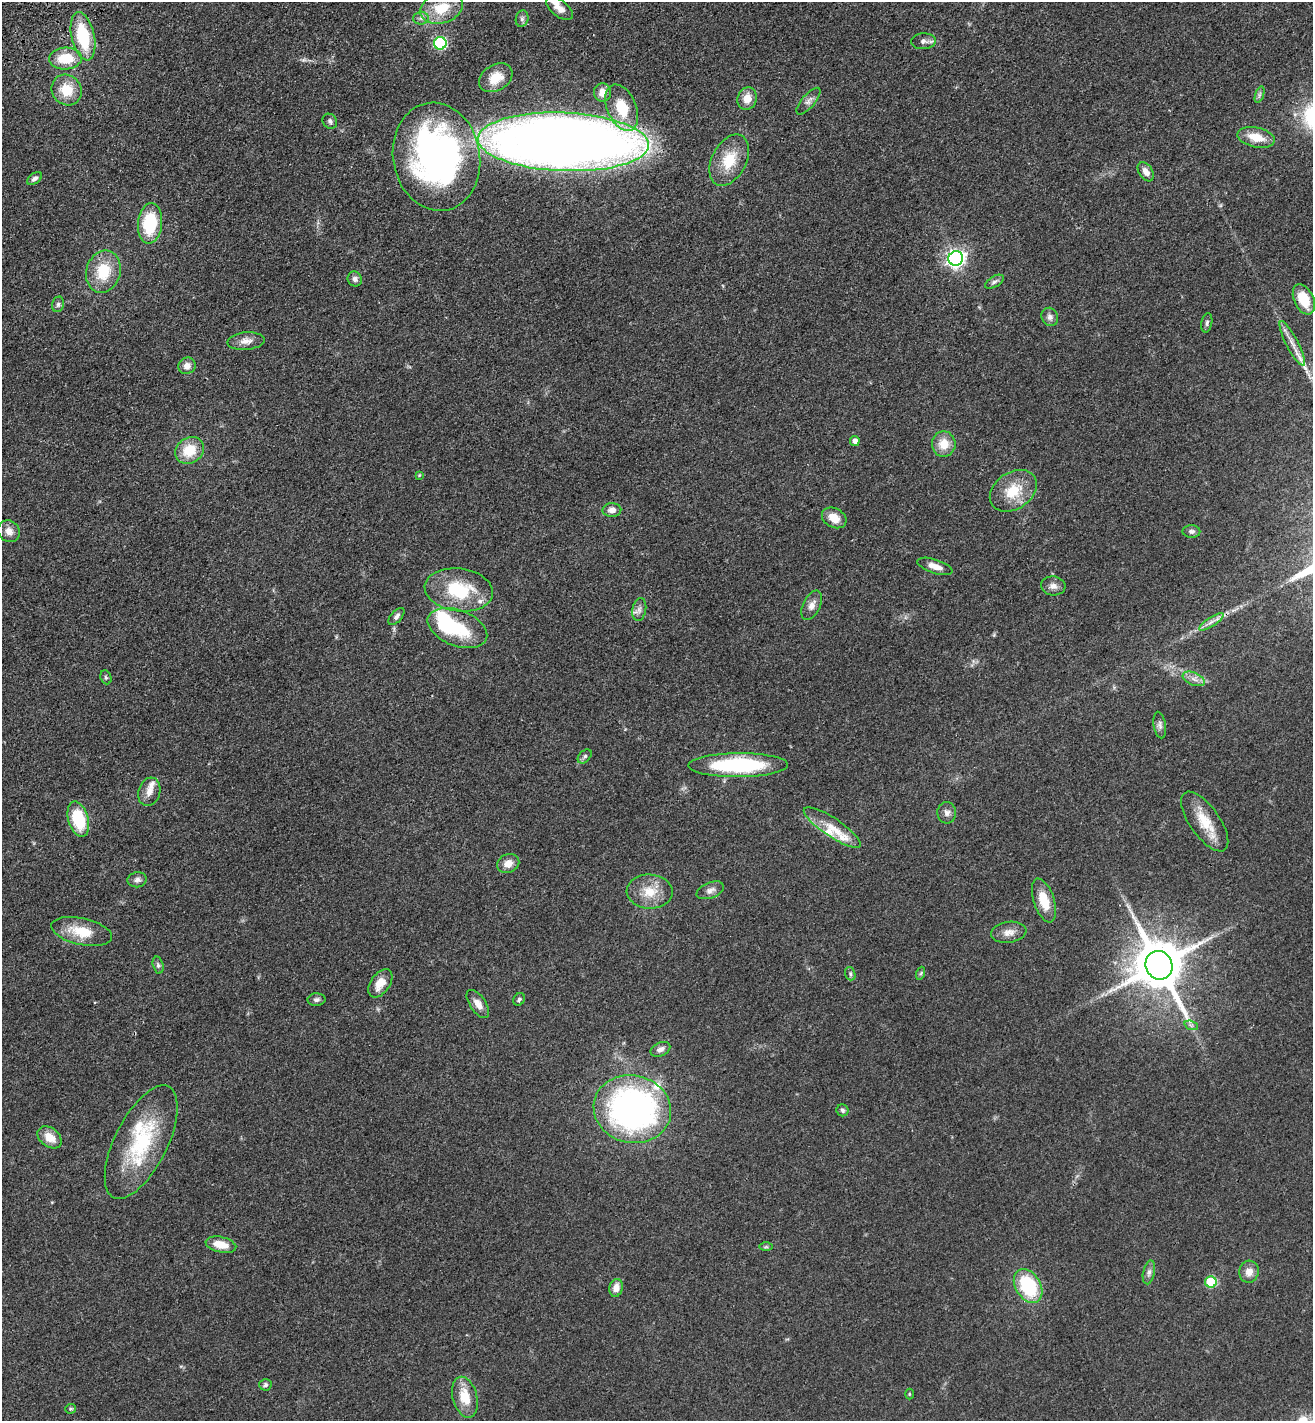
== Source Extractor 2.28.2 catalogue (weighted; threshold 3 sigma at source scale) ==
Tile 11 of 4 x 4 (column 3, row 3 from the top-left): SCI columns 2975-4285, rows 1528-2946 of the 5817 x 5892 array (HDU 1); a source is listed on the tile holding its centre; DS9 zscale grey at full resolution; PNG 1315 x 1423 px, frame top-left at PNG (2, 2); each listed source drawn as its Kron ellipse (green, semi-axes under 4 px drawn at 4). Shown black and unused: <1% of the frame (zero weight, under 3 of 4 exposures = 6% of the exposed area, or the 3 px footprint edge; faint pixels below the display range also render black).
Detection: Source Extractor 2.28.2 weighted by HDU 2 'WHT'; one run over the whole footprint, this tile lists its part. Background 0.0553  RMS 0.0058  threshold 0.0261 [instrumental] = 3 sigma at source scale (4.5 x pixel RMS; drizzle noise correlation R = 1.50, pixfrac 1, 0.05/0.05 arcsec/px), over >= 5 px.
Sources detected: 102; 3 inside a brighter object's white glare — neither listed nor drawn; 6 inside a brighter listed object's ellipse — not listed separately; the other 93 listed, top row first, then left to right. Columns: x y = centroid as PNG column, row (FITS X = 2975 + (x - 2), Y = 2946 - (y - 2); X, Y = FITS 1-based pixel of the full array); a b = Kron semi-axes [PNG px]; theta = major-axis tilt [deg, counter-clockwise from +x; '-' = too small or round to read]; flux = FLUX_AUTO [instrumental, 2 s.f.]
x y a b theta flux
442 8 22 15 17 18
559 8 16 8 -38 4.5
421 18 8 6 3 1.7
522 19 8 6 75 1.6
83 36 24 11 -77 31
924 41 12 8 5 2.8
440 43 6 6 - 69
65 59 16 11 3 16
496 78 18 13 31 11
67 90 16 14 -51 14
603 92 9 8 - 5.7
1259 95 9 4 71 1.3
747 99 11 9 71 6.9
808 101 16 6 49 2.9
622 108 24 14 -67 21
330 121 8 7 - 1.6
1256 137 19 10 -13 10
563 142 85 29 -2 960
436 157 54 43 -79 220
729 160 27 17 63 17
1146 172 10 6 -57 3.8
34 179 8 5 34 1.7
150 223 20 12 84 30
956 258 7 7 - 240
103 272 21 17 74 19
355 279 7 7 - 2.1
994 282 10 5 30 1.6
1304 299 16 10 -65 14
58 304 8 6 74 1.5
1050 317 9 8 - 2.6
1207 323 10 5 78 1.4
246 341 19 9 4 4.9
1292 343 25 6 -63 5.9
187 366 9 8 - 3.7
855 441 5 5 - 3.2
944 444 12 12 - 10
189 450 15 12 37 15
419 475 4 4 - 0.56
1013 491 25 18 35 18
612 510 9 7 1 3.4
834 518 13 9 -29 7.3
9 531 11 10 - 4.4
1191 531 9 6 -1 1.9
935 566 18 7 -18 5.6
1053 586 12 9 -5 3.5
459 590 34 21 -7 33
812 605 15 8 64 4.2
639 610 12 7 79 2.6
396 616 10 5 48 1.9
1211 622 14 4 33 3
457 628 31 18 -21 31
106 677 7 5 -69 1.1
1194 679 12 6 -23 3.2
1160 725 13 6 -82 2.2
585 756 8 5 45 1.4
738 765 50 12 0 63
149 792 14 10 73 4.8
947 813 11 9 -88 2.9
78 819 18 10 -73 26
1205 821 35 15 -55 15
832 827 33 9 -34 11
508 863 11 9 22 4.8
137 880 9 7 8 2.4
710 890 14 7 21 3.1
650 892 23 17 -3 13
1044 901 23 10 -72 13
82 931 31 13 -13 16
1009 932 17 10 8 5
158 965 8 5 -76 1.4
1159 965 15 13 -63 3300
921 973 6 4 71 0.83
850 974 7 5 -71 1.1
380 983 16 9 55 8.3
519 999 6 5 - 1.2
316 1000 9 6 2 1.7
478 1004 16 8 -56 4.8
1191 1025 7 4 -18 1.3
660 1049 10 6 25 2.5
632 1109 39 33 -13 210
843 1110 6 6 - 1.3
50 1137 13 9 -38 8.3
141 1142 62 26 63 50
221 1245 15 7 -12 9
766 1247 6 4 0 0.9
1149 1272 12 6 77 2.4
1249 1272 11 9 78 5
1211 1282 6 5 - 29
1028 1286 18 12 -59 36
616 1288 9 6 76 5
265 1385 6 6 - 1.6
909 1394 5 3 - 0.53
465 1397 21 12 -74 13
70 1409 5 4 - 0.86
Overlapping masked pixels (flux is a lower limit): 2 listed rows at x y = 563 142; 1211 622